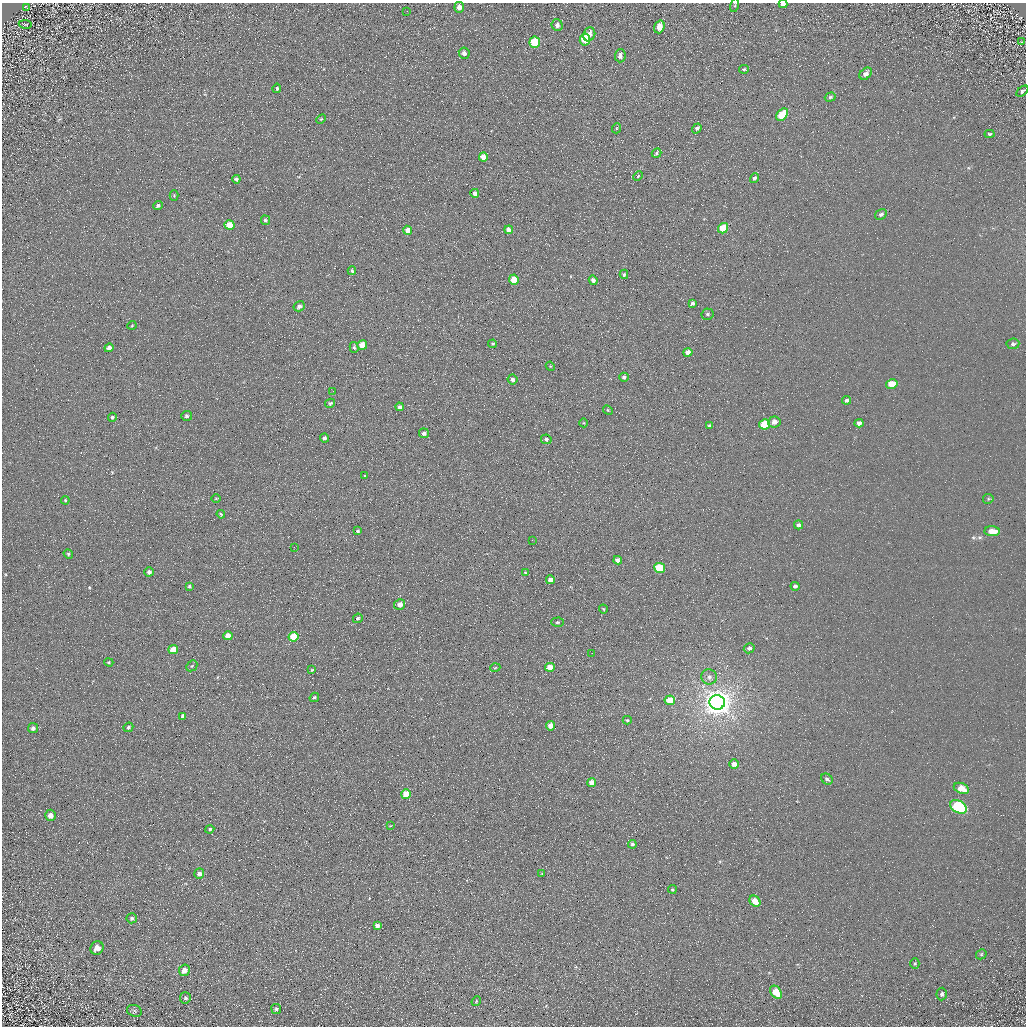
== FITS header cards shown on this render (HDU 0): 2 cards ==
NAXIS1  =                 1024 / Required FITS header
NAXIS2  =                 1024 / Required FITS header

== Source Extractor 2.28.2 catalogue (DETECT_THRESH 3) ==
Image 1024 x 1024 px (HDU 0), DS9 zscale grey, 1 PNG px = 1 image px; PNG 1028 x 1028 px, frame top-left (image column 1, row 1024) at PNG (2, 3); each listed source drawn as its Kron ellipse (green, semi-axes under 4 px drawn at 4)
Background 5.21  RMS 7.8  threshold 23.4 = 3 sigma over >= 5 px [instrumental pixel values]
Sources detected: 138; all 138 listed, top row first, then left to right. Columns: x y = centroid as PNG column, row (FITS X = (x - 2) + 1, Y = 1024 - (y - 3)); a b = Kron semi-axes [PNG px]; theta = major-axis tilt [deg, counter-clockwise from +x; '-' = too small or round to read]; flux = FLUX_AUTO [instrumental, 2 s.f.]
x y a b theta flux
783 4 4 3 - 2300
735 5 7 3 76 640
26 7 4 2 - 400
459 7 5 5 - 3100
407 11 2 2 - 800
25 24 6 3 -11 600
557 25 6 5 - 2100
659 27 6 5 - 5300
589 34 7 6 - 3800
585 39 6 5 - 16000
535 42 6 5 - 20000
1022 42 4 3 - 350
464 53 6 5 - 2200
620 56 6 5 - 2300
744 69 5 4 - 630
866 74 7 5 43 2300
277 88 4 3 - 750
1022 91 7 4 42 980
830 97 6 4 19 960
782 115 7 5 50 17000
321 119 6 3 44 540
617 128 5 3 - 520
697 129 5 4 - 1700
989 134 5 4 - 810
656 153 5 3 - 850
483 157 4 4 - 5000
638 176 5 3 - 560
754 178 5 4 - 1100
236 179 4 4 - 1200
475 193 4 4 - 2500
174 195 5 4 - 560
158 205 5 4 - 1100
881 214 6 5 - 1300
265 220 5 4 - 1100
230 225 5 5 - 12000
723 228 5 5 - 17000
408 230 4 4 - 4300
509 230 4 4 - 2800
352 271 4 3 - 790
624 274 5 3 - 840
514 280 5 4 - 11000
593 280 5 4 - 2100
692 303 4 3 - 1300
299 306 6 5 - 1900
707 314 6 6 - 1200
132 325 4 3 - 420
493 344 4 3 - 760
1013 344 6 5 - 1100
362 345 5 5 - 7800
354 347 5 4 - 810
109 348 4 4 - 2300
688 352 4 4 - 3500
550 366 5 3 - 450
624 377 5 4 - 1300
512 379 5 5 - 1600
892 384 6 4 10 10000
333 391 3 2 - 460
846 400 4 4 - 1300
330 403 5 4 - 970
400 407 4 4 - 1400
608 410 5 4 - 570
187 416 5 5 - 1400
112 417 4 4 - 800
774 422 6 5 - 3500
584 423 4 3 - 430
859 423 4 4 - 2000
764 424 5 5 - 22000
710 426 4 3 - 1300
424 433 5 5 - 1600
324 438 4 4 - 1500
546 439 5 4 - 1200
365 476 3 2 - 480
216 498 5 3 - 430
988 499 5 5 - 670
65 500 4 4 - 600
221 514 4 3 - 530
799 525 4 4 - 1500
358 531 4 4 - 940
992 531 8 5 -2 6500
532 540 2 2 - 1500
294 547 2 2 - 2800
68 554 5 4 - 650
618 560 4 4 - 2200
660 568 5 5 - 19000
149 572 4 4 - 1700
525 572 4 2 - 410
550 580 4 4 - 2600
189 586 4 3 - 780
795 586 4 4 - 1600
400 605 5 5 - 2800
603 609 4 3 - 530
358 618 5 4 - 900
557 622 6 4 2 780
228 636 4 4 - 5400
293 637 5 4 - 15000
749 648 5 5 - 1600
173 650 5 4 - 7900
592 653 2 2 - 270
109 662 4 3 - 520
192 666 6 5 - 670
550 667 5 4 - 5900
495 668 5 3 - 490
312 670 3 3 - 570
709 677 8 7 - 2400
314 697 5 3 - 810
670 700 5 4 - 11000
717 702 8 7 - 800000
183 716 4 4 - 1400
627 720 4 4 - 640
551 726 5 4 - 3600
128 727 5 4 - 1200
33 728 5 5 - 1300
734 764 5 5 - 3600
827 779 6 5 - 1300
592 783 4 4 - 4800
961 788 8 5 -24 7200
406 794 5 4 - 13000
958 807 9 6 -27 60000
51 815 5 5 - 3500
390 826 3 2 - 380
210 829 4 4 - 980
632 844 4 4 - 1000
199 874 5 5 - 2300
542 874 3 3 - 380
672 889 4 4 - 610
755 901 6 5 - 7200
132 918 5 5 - 950
377 926 4 4 - 2200
97 948 7 6 - 3700
981 954 5 4 - 740
915 963 5 4 - 640
184 970 6 5 - 3400
776 992 7 5 -53 12000
942 994 6 5 - 1200
185 998 5 5 - 1300
476 1001 5 4 - 580
276 1009 5 5 - 1200
134 1011 8 6 -23 1100
At the frame edge (FLAGS 8, measured only in part): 3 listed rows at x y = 783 4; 735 5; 1022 91